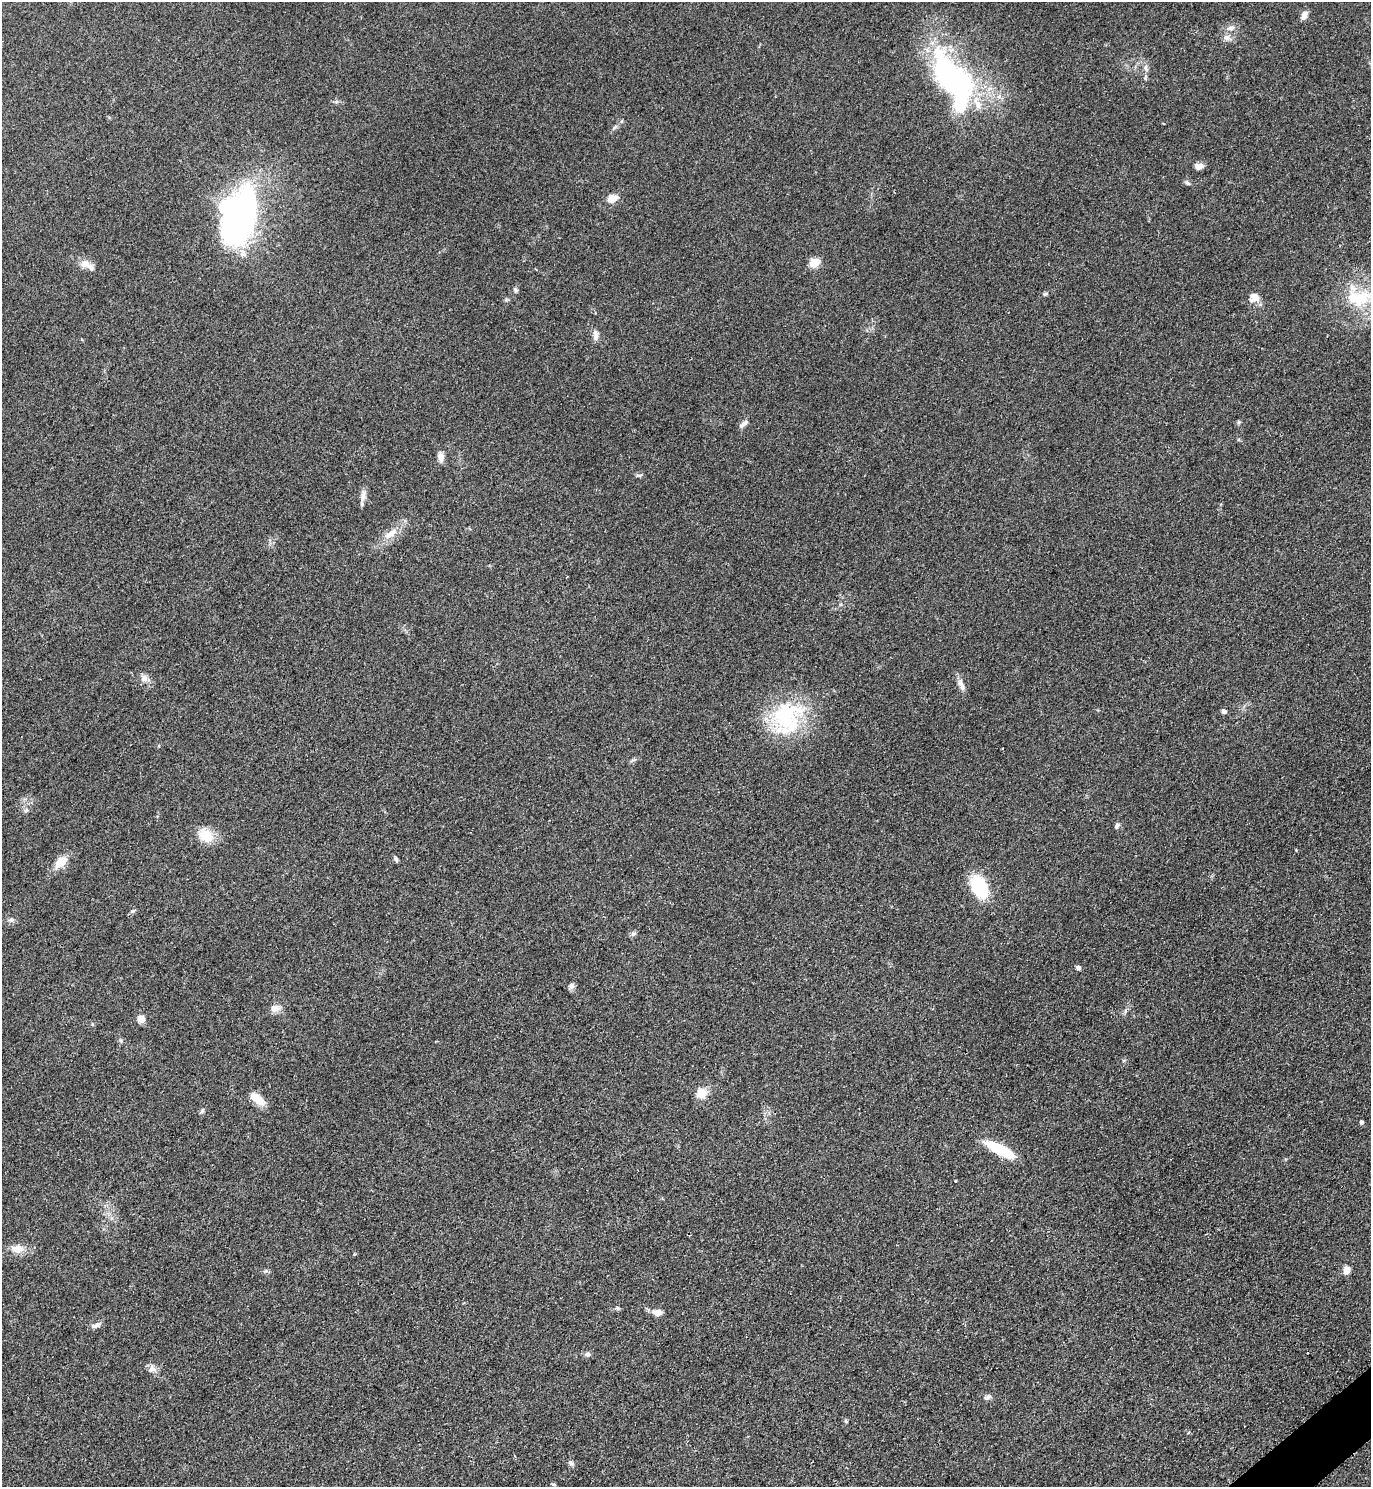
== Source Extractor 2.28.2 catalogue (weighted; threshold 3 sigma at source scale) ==
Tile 6 of 4 x 4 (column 2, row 2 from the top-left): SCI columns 1682-3050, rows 2976-4460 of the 5957 x 5960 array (HDU 1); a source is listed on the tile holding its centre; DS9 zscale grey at full resolution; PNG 1373 x 1489 px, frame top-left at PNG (2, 2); no overlay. Shown black and unused: <1% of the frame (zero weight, under 2 of 3 exposures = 1% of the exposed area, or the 3 px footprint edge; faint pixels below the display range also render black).
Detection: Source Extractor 2.28.2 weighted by HDU 2 'WHT'; one run over the whole footprint, this tile lists its part. Background 0.0786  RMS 0.0081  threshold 0.0366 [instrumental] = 3 sigma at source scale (4.5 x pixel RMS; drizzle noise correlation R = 1.50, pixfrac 1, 0.05/0.05 arcsec/px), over >= 5 px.
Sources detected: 61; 2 inside a brighter object's white glare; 1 cosmic-ray / hot-pixel residue — not listed; the other 58 listed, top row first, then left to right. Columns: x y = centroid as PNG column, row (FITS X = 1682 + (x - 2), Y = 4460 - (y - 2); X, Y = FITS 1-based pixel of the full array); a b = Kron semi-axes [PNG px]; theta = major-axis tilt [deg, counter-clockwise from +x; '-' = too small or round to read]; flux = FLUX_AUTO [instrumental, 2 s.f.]
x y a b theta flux
1304 15 10 7 71 4.8
1231 28 13 7 16 4.3
1227 38 12 6 -24 3.7
1146 68 11 5 -79 3
951 78 64 35 -51 170
615 127 11 4 40 2
1199 166 10 7 15 4.6
1187 183 8 5 -27 1.6
612 198 9 7 19 10
239 222 56 27 74 240
814 263 5 5 - 37
85 264 16 11 -11 6.8
515 290 7 5 -41 1.4
1045 294 5 5 - 1.2
1254 297 13 11 -22 7.3
1359 298 32 23 26 35
595 335 15 7 89 4.1
1239 422 6 4 71 1.1
743 424 13 5 43 3.2
441 457 11 8 -90 4.4
639 475 10 3 -4 1.4
363 496 18 6 83 4.5
391 534 23 9 35 11
144 678 10 9 - 4.5
961 685 19 6 -65 4.3
1224 711 5 4 - 3
787 718 47 38 70 70
26 810 8 5 16 2
1117 825 7 6 - 1.9
205 836 21 16 -34 15
396 859 8 4 -75 1.7
61 862 17 10 42 12
979 886 18 11 -65 58
132 911 8 4 26 1.4
11 920 7 5 7 1.9
633 934 8 5 30 1.8
1078 968 6 5 - 1.9
571 986 8 7 - 2.6
274 1008 12 9 23 5.7
141 1019 8 8 - 6.1
701 1093 5 5 - 36
256 1098 18 8 -39 13
202 1110 8 4 57 1.4
1361 1122 4 4 - 2.1
1000 1150 32 9 -27 32
955 1181 3 2 - 0.56
17 1249 18 10 -2 8.5
354 1254 4 3 - 0.73
1346 1270 9 7 89 5.2
617 1308 7 5 -15 1.5
657 1312 12 8 -4 5.4
96 1325 12 6 25 3.5
588 1354 7 6 - 2.2
152 1369 11 9 75 4.2
987 1397 10 6 33 2.5
846 1421 6 4 -71 0.99
571 1463 7 6 - 2
554 1484 6 4 -1 0.95